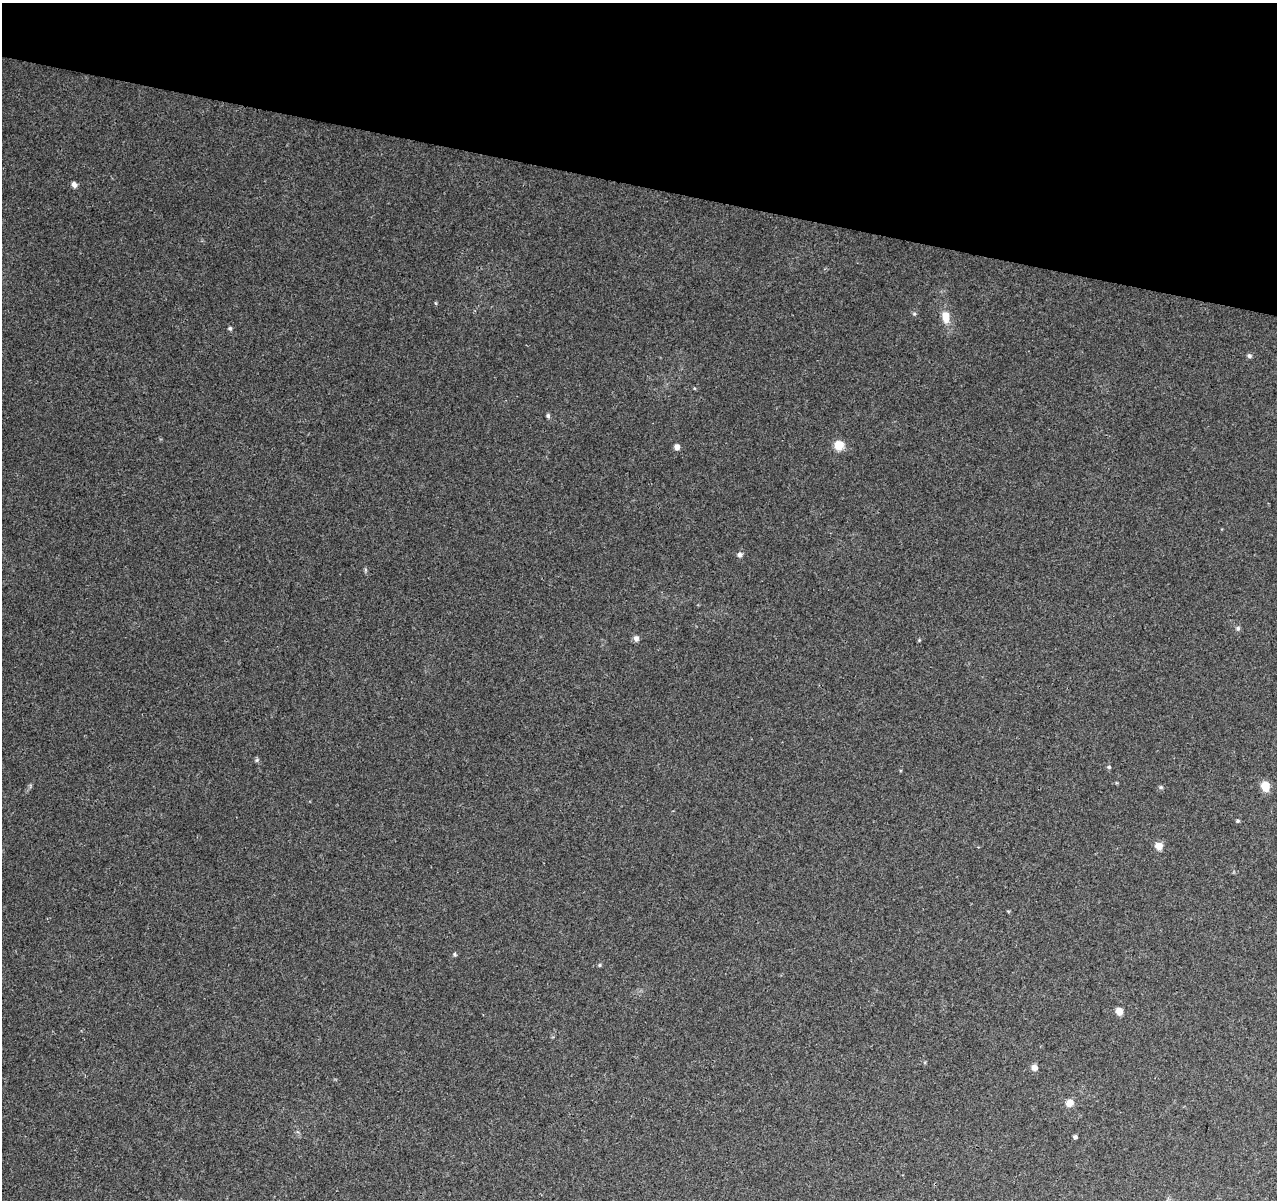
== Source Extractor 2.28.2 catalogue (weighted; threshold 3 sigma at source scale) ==
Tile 2 of 4 x 4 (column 2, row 1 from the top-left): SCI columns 1286-2560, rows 3878-5075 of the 5117 x 5298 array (HDU 1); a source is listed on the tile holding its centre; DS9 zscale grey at full resolution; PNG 1279 x 1202 px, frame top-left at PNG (2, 3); no overlay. Shown black and unused: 15% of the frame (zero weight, under 3 of 4 exposures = <1% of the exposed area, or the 3 px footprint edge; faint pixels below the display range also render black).
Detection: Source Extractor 2.28.2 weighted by HDU 2 'WHT'; one run over the whole footprint, this tile lists its part. Background 0.0078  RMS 0.0023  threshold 0.0102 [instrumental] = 3 sigma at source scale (4.5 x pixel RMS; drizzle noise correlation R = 1.50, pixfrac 1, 0.0396/0.0396 arcsec/px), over >= 5 px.
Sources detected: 24; all 24 listed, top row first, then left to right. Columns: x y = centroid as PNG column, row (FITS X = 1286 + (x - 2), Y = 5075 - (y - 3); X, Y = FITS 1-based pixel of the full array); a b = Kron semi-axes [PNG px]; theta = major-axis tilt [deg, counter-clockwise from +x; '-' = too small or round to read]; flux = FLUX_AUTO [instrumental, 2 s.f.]
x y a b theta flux
74 184 6 5 - 1
914 314 5 5 - 0.3
945 316 15 9 -82 2.8
230 328 5 5 - 0.37
1249 356 6 5 - 0.53
548 416 6 5 - 0.44
839 445 8 7 - 4.2
677 447 6 5 - 1.1
739 555 6 6 - 0.7
1238 628 6 5 - 0.45
636 638 7 6 - 0.92
919 640 4 4 - 0.22
257 760 6 5 - 0.38
1109 767 5 5 - 0.31
1265 786 8 7 - 4.2
1161 787 5 5 - 0.33
1238 821 5 4 - 0.29
1159 846 7 6 - 2.3
454 954 5 4 - 0.3
599 965 5 3 - 0.25
1119 1011 6 6 - 2.1
1034 1067 6 6 - 1.4
1070 1103 7 6 - 2.4
1075 1137 4 3 - 0.56